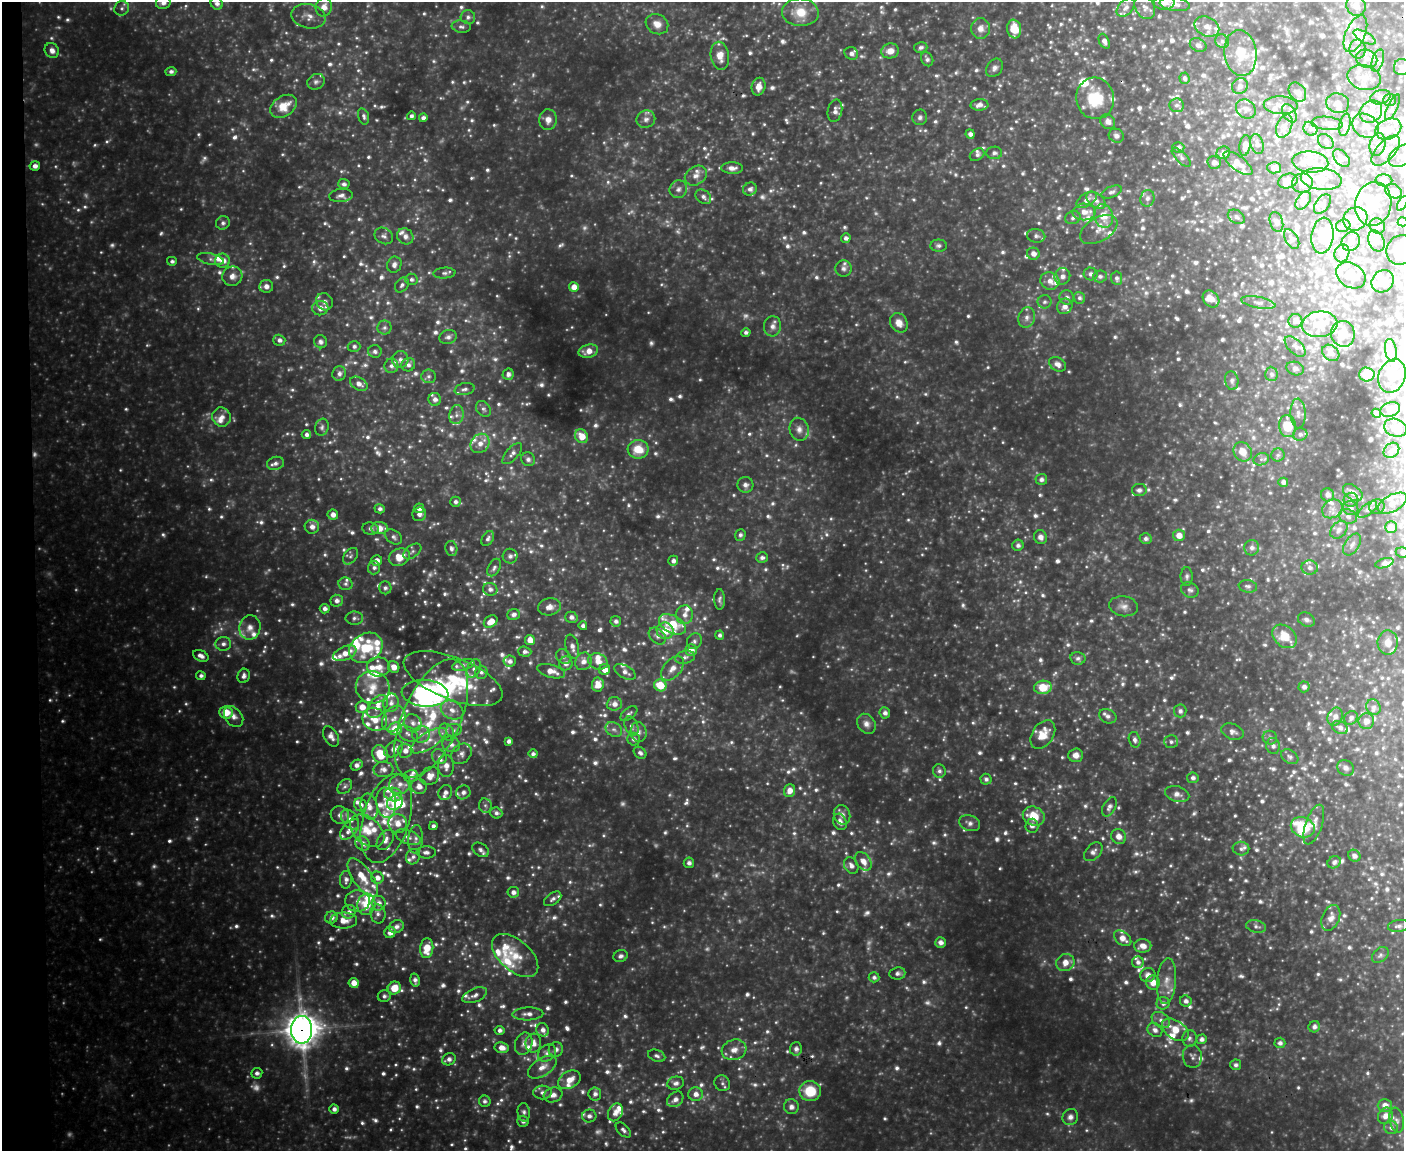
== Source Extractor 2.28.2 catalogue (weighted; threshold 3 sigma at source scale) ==
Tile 4 of 3 x 4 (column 1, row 2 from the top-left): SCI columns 240-1641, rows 2299-3447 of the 4576 x 4596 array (HDU 1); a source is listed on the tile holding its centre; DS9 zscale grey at full resolution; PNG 1406 x 1153 px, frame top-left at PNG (2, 2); each listed source drawn as its Kron ellipse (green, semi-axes under 4 px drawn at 4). Shown black and unused: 2% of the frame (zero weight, under 3 of 4 exposures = <1% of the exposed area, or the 3 px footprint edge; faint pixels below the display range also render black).
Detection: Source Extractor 2.28.2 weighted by HDU 2 'WHT'; one run over the whole footprint, this tile lists its part. Background 0.382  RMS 0.039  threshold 0.175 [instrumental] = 3 sigma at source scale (4.5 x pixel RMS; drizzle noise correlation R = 1.50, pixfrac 1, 0.05/0.05 arcsec/px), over >= 5 px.
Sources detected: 1685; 92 too faint to see at this stretch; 10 inside a brighter object's white glare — neither listed nor drawn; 186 inside a brighter listed object's ellipse — not listed separately; of the other 1397, all 500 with FLUX_AUTO >= 11.4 (the completeness limit of this list) listed and drawn (897 fainter detections not listed), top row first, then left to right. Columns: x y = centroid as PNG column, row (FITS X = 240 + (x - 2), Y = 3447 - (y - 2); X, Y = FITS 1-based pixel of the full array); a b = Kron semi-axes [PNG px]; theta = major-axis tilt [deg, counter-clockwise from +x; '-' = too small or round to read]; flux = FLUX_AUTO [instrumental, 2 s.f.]
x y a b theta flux
163 3 7 6 - 19
1164 3 10 7 2 26
217 4 6 5 - 16
1175 4 15 6 -8 25
1356 6 10 9 - 32
324 7 9 8 - 38
1145 7 13 9 -58 25
122 8 7 7 - 12
1126 8 11 7 46 17
800 12 18 14 -4 84
309 16 17 12 -12 40
468 17 7 7 - 13
657 24 12 9 -30 33
1207 26 13 9 -26 32
461 27 9 6 -7 13
980 28 10 9 - 30
1014 29 9 7 -82 75
1355 34 19 9 67 51
1365 37 12 5 -29 18
1104 41 8 5 -65 18
1222 41 7 6 - 12
1198 45 8 6 -25 14
921 47 7 5 14 12
1358 49 9 8 - 22
52 50 8 6 -52 24
890 51 9 7 11 38
851 53 7 6 - 13
1240 53 23 16 -83 110
720 56 14 9 -80 45
927 59 7 6 - 14
1367 59 11 9 -23 30
1378 61 11 5 73 17
1401 67 8 7 - 14
994 68 10 7 55 16
171 71 5 4 - 13
1364 77 17 12 -13 56
1184 78 6 5 - 11
316 82 9 7 29 13
1240 86 8 7 - 15
759 87 9 6 78 34
1297 92 10 8 -54 21
1380 97 10 7 14 17
1095 98 21 19 -77 160
1389 100 6 6 - 12
1338 103 11 9 -16 25
979 105 9 6 2 23
1176 105 7 6 - 12
1281 105 17 9 -2 28
283 106 15 10 32 74
1392 107 14 5 65 14
1246 109 10 9 - 20
835 111 11 7 79 20
1371 112 12 10 46 40
1289 113 10 6 -59 15
364 116 8 5 -74 12
411 116 4 4 - 11
920 117 8 7 - 12
423 118 4 4 - 16
646 119 9 8 - 19
548 120 10 8 88 31
1108 122 8 7 - 20
1327 123 16 6 -5 28
1345 125 11 5 78 13
1284 126 12 7 69 23
1366 126 14 11 -32 42
1310 129 7 6 - 13
1388 129 13 10 25 46
970 134 5 4 - 16
1116 136 8 6 -27 13
1326 142 9 6 -40 14
1257 144 10 6 -73 18
1378 144 12 7 77 22
1245 145 10 5 81 28
1178 147 6 5 - 14
1386 151 18 9 47 39
994 153 8 6 2 12
1223 153 7 6 - 18
977 155 8 5 32 13
1402 156 15 9 30 50
1181 157 12 5 -46 12
1341 158 10 6 -48 15
1214 162 7 6 - 16
1310 162 18 10 -5 49
1238 163 17 7 -37 33
35 166 5 4 - 20
732 168 11 6 0 25
1274 168 6 5 - 25
696 176 12 9 33 27
1321 179 20 11 -6 54
1384 180 8 6 -4 24
1288 181 10 7 20 35
1302 183 10 9 - 25
344 184 5 5 - 13
678 189 9 8 - 18
750 189 7 6 - 14
1394 191 9 6 -28 48
1112 192 11 5 22 12
341 196 12 6 6 20
703 197 8 6 -38 17
1147 198 8 7 - 15
1087 200 11 6 33 23
1096 200 11 7 -39 23
1303 201 10 6 54 20
1402 203 8 4 61 15
1322 204 11 6 54 17
1373 204 22 18 78 120
1084 212 11 8 -1 36
1103 216 12 9 -71 75
1236 217 9 6 -30 13
1073 218 8 6 22 13
1355 219 12 11 - 55
1276 222 10 6 -72 16
1403 222 5 4 - 15
223 223 7 6 - 13
1343 226 7 6 - 21
1377 226 8 7 - 19
1099 230 20 12 30 45
384 236 10 7 -32 15
405 236 8 7 - 21
1036 236 9 6 -10 16
1322 236 18 11 82 81
846 238 5 4 - 15
1292 239 11 6 -59 11
1376 241 11 7 -63 21
1351 242 10 8 51 25
939 246 8 6 -1 12
1401 250 15 14 - 110
1342 253 9 7 72 16
1033 254 6 6 - 25
211 259 13 5 -11 16
172 261 5 4 - 11
222 261 7 7 - 40
394 265 8 7 - 17
843 268 8 8 - 15
444 273 11 5 3 13
1091 274 7 6 - 15
1351 275 16 12 -32 39
232 276 10 9 - 28
1062 276 8 8 - 22
1100 276 7 6 - 13
1117 278 7 5 -82 12
411 279 6 5 - 12
1050 281 9 8 - 32
1383 281 12 10 47 50
402 285 8 6 53 12
266 286 7 6 - 23
574 287 5 5 - 40
1067 297 7 7 - 16
1079 298 6 6 - 12
1211 299 9 7 -47 36
324 302 9 8 - 20
1045 302 7 6 - 12
1258 303 17 5 -11 16
1065 306 8 7 - 25
320 308 8 7 - 27
1027 317 10 8 74 22
1295 321 7 7 - 15
899 323 10 8 -55 36
1320 324 18 13 7 80
772 326 10 8 84 22
384 328 7 7 - 14
746 332 5 4 - 12
1343 334 13 12 - 48
448 337 9 7 18 15
279 340 6 5 - 16
321 342 7 6 - 12
354 346 6 5 - 12
1295 346 13 7 -44 17
1391 350 11 5 -81 17
375 351 7 6 - 12
588 351 10 6 14 36
1331 353 9 7 -39 15
400 359 8 8 - 19
1057 364 9 6 -31 25
408 365 7 6 - 15
391 366 7 7 - 15
1295 368 9 6 -18 12
339 374 7 6 - 18
508 374 6 5 - 16
1271 374 7 6 - 13
1367 374 8 7 - 41
428 376 7 7 - 13
1392 376 17 13 68 52
1232 381 9 6 -81 13
359 384 9 6 -31 25
465 389 10 6 12 14
435 399 6 6 - 17
483 409 8 6 -55 12
1390 409 10 7 22 43
1298 413 15 7 -87 29
1376 413 5 4 - 17
456 415 9 7 79 20
222 417 9 9 - 30
1287 426 11 8 -84 120
322 427 8 6 73 12
1395 428 11 8 -17 48
799 429 11 9 -76 26
1300 434 7 6 - 14
306 435 5 4 - 14
582 436 7 6 - 57
480 443 10 9 - 34
638 449 10 9 - 79
1391 450 8 7 - 18
1243 452 10 8 -59 43
512 454 13 6 48 18
1278 455 6 6 - 12
528 459 7 6 - 13
1261 459 8 6 19 12
275 463 9 6 14 18
1041 479 6 5 - 14
1283 482 5 4 - 16
745 485 8 8 - 16
1139 490 7 6 - 15
1353 493 11 7 -35 28
1327 495 7 6 - 19
1351 500 7 7 - 18
455 502 5 5 - 12
1392 503 16 8 28 32
1377 506 8 7 - 13
419 508 5 4 - 21
1351 508 8 6 -25 15
380 509 5 4 - 13
1332 509 10 9 - 27
1368 510 11 5 39 12
419 514 7 6 - 14
333 515 5 5 - 24
1348 516 9 7 -24 16
312 527 7 7 - 24
1391 527 6 5 - 49
379 528 8 6 -2 47
370 529 8 6 -10 14
1339 530 10 7 48 20
740 535 6 5 - 12
1179 535 6 5 - 39
393 537 9 6 -34 15
1040 537 7 6 - 20
488 539 8 5 56 13
1146 539 6 5 - 12
1352 544 12 7 57 18
1018 545 6 5 - 13
451 548 7 6 - 13
1252 548 8 7 - 16
412 551 10 6 38 13
1403 552 7 5 -9 14
350 556 9 6 52 14
510 556 7 7 - 14
399 557 11 8 25 69
762 558 6 5 - 13
377 560 5 5 - 27
673 561 5 5 - 16
1384 563 9 4 16 17
374 567 7 6 - 14
494 568 9 5 61 13
1310 568 8 7 - 19
1187 576 9 6 89 12
345 584 7 6 - 11
1248 586 9 6 -9 14
385 588 6 6 - 12
490 589 7 6 - 17
1190 590 9 7 -26 14
720 599 10 5 -90 12
337 601 6 6 - 19
1124 606 14 10 -9 29
549 607 12 8 11 28
325 609 5 4 - 16
513 614 6 5 - 16
685 615 9 8 - 27
571 617 6 5 - 16
354 618 9 6 0 12
1306 620 9 6 -26 14
491 621 7 5 36 44
616 621 5 5 - 13
672 624 14 8 -28 170
583 626 4 4 - 14
250 627 12 10 77 34
665 631 8 8 - 73
720 635 4 4 - 12
657 636 10 7 -43 18
1285 636 14 10 -40 91
530 640 5 4 - 46
694 641 8 7 - 13
1388 642 12 10 87 37
223 644 8 7 - 16
572 647 12 6 -76 22
366 648 18 14 32 140
691 650 6 6 - 37
525 652 7 5 -3 14
345 653 12 6 24 41
201 656 8 5 -25 20
563 657 8 6 -51 12
685 657 10 6 12 17
1078 658 7 6 - 12
510 661 6 5 - 16
583 661 9 8 - 27
598 661 10 8 -21 35
566 663 7 6 - 19
463 665 11 5 15 15
379 667 11 9 -3 38
394 667 6 5 - 32
474 668 10 6 66 15
672 668 14 8 49 36
605 670 5 5 - 41
551 671 14 6 -15 41
481 672 6 6 - 12
625 672 11 6 -29 21
201 676 5 4 - 12
244 676 7 6 - 16
453 679 52 21 -21 270
598 684 7 6 - 47
660 685 6 6 - 96
373 687 17 16 - 74
1043 687 9 6 6 93
1304 687 5 5 - 16
425 693 23 13 -5 690
391 703 9 7 78 25
614 704 7 7 - 24
377 706 13 8 52 41
362 707 6 6 - 39
1373 707 8 7 - 13
452 710 12 8 -29 34
1180 711 6 6 - 14
226 712 7 6 - 74
885 713 5 5 - 16
629 714 10 5 38 12
1108 716 9 7 -23 14
234 717 11 8 -52 26
1335 717 9 7 65 22
431 718 63 29 66 440
1351 718 7 6 - 14
375 719 13 11 -30 52
394 719 14 10 56 42
1366 721 8 7 - 26
413 723 9 8 - 25
866 724 11 8 -54 23
631 726 10 6 -64 14
1340 728 8 6 -26 17
395 729 7 6 - 88
614 729 9 6 -33 14
454 730 8 6 16 12
447 732 9 7 -57 15
639 732 10 8 -80 18
1232 732 11 7 -21 19
408 734 11 6 -29 19
421 734 9 8 - 23
1043 734 16 10 56 68
331 736 11 7 -60 22
1270 738 7 6 - 12
634 739 6 6 - 15
1135 740 8 5 -74 13
428 741 20 8 32 47
509 741 4 4 - 15
1171 742 7 6 - 13
451 744 9 7 -20 23
1273 746 8 6 -80 15
394 749 10 7 36 31
405 751 7 7 - 27
640 753 7 5 -42 13
380 754 9 7 -59 110
461 754 11 9 47 21
533 754 4 4 - 12
1076 755 7 7 - 25
439 757 8 7 - 14
1290 757 9 6 -32 13
357 765 6 5 - 17
446 766 11 8 90 30
1346 768 9 7 -31 15
383 769 10 7 3 23
939 771 7 6 - 13
411 776 7 6 - 17
430 776 10 8 41 36
1193 778 5 5 - 13
986 779 5 5 - 12
400 784 10 10 - 32
419 786 8 7 - 31
345 787 8 6 50 12
789 791 6 5 - 34
445 792 8 6 62 19
463 792 7 6 - 20
1177 794 12 7 -15 23
393 795 9 7 -10 80
386 803 15 10 -82 44
395 803 9 6 33 120
360 805 7 6 - 19
485 805 7 6 - 12
369 806 13 8 -77 34
1109 807 10 6 61 15
496 813 6 5 - 14
340 815 9 8 - 21
842 815 10 8 -67 21
1034 816 11 9 -26 87
386 818 46 23 74 230
350 820 11 7 -53 28
840 822 8 6 -65 21
398 823 9 9 - 44
970 823 11 7 -18 18
1314 825 21 8 71 33
433 826 4 4 - 13
1032 826 7 6 - 17
1303 827 12 9 -25 190
350 830 12 7 49 34
367 831 20 13 -41 76
1119 836 8 7 - 27
408 837 13 7 -22 19
416 839 14 7 86 23
385 840 11 7 56 26
363 843 8 6 -42 22
1241 849 8 7 - 12
480 850 9 6 -35 16
426 852 10 6 -2 16
1093 852 11 7 47 17
1354 856 6 5 - 16
413 857 8 6 63 14
863 861 10 7 -52 35
1334 862 7 5 36 14
689 863 5 5 - 13
851 866 9 6 -60 20
363 878 22 9 -54 65
377 878 6 6 - 24
346 880 9 6 87 18
513 892 6 5 - 18
553 899 10 5 35 13
358 901 12 10 -2 36
379 903 7 7 - 22
366 904 11 9 77 100
349 912 7 6 - 18
378 914 9 7 -81 17
331 917 6 6 - 19
1331 918 13 8 67 31
344 921 13 8 0 44
1256 926 10 6 -14 15
1398 926 10 6 8 15
396 927 7 6 - 18
390 932 6 5 - 26
1123 938 10 6 -37 33
940 942 5 5 - 19
1143 946 8 6 0 34
427 948 10 6 84 76
515 955 27 15 -41 92
1380 955 9 6 42 12
621 956 7 6 - 13
1065 962 9 8 - 40
1138 962 6 5 - 14
897 973 8 6 6 14
1148 975 8 7 - 24
874 977 5 5 - 13
415 980 6 4 -75 15
1167 981 23 9 85 47
1153 982 7 7 - 37
354 983 5 5 - 37
394 988 7 6 - 63
475 995 13 6 22 19
384 996 6 6 - 11
1186 1001 6 5 - 16
1163 1003 6 6 - 14
528 1014 15 6 2 26
1161 1020 10 7 -34 20
1314 1027 6 5 - 16
302 1030 14 10 89 7700
500 1030 5 4 - 13
543 1030 7 6 - 19
1155 1030 8 6 -37 18
1175 1030 15 9 -33 65
1189 1038 8 7 - 14
1202 1039 5 4 - 15
533 1043 9 8 - 27
1280 1043 5 5 - 14
524 1044 11 8 70 20
502 1048 7 5 -10 30
556 1049 7 7 - 19
796 1049 7 6 - 15
734 1050 12 10 17 37
547 1053 10 8 40 18
657 1056 9 6 -21 13
1192 1056 11 9 -82 18
449 1059 7 6 - 18
1236 1065 5 5 - 12
542 1067 16 8 33 37
257 1073 5 5 - 15
569 1080 12 8 28 45
676 1083 8 6 14 17
722 1083 8 7 - 12
810 1091 11 10 - 120
542 1092 9 7 -1 19
595 1094 6 6 - 16
696 1094 7 7 - 27
553 1095 9 7 19 24
675 1099 9 6 41 22
485 1101 6 5 - 12
1385 1105 7 6 - 27
791 1107 7 7 - 17
334 1109 4 4 - 15
524 1112 9 6 -85 13
615 1112 9 7 62 26
589 1116 7 6 - 15
1385 1116 8 7 - 28
1070 1117 8 7 - 18
1397 1120 13 7 -79 17
523 1121 5 5 - 14
1391 1127 7 6 - 15
623 1130 9 5 -44 13
Overlapping masked pixels (flux is a lower limit): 1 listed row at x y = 302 1030
Isophote crosses this tile's border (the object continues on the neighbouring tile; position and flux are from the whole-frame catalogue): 11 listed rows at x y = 163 3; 1164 3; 217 4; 1401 67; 1402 156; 1402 203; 1403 222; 1401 250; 1390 409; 1403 552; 1398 926